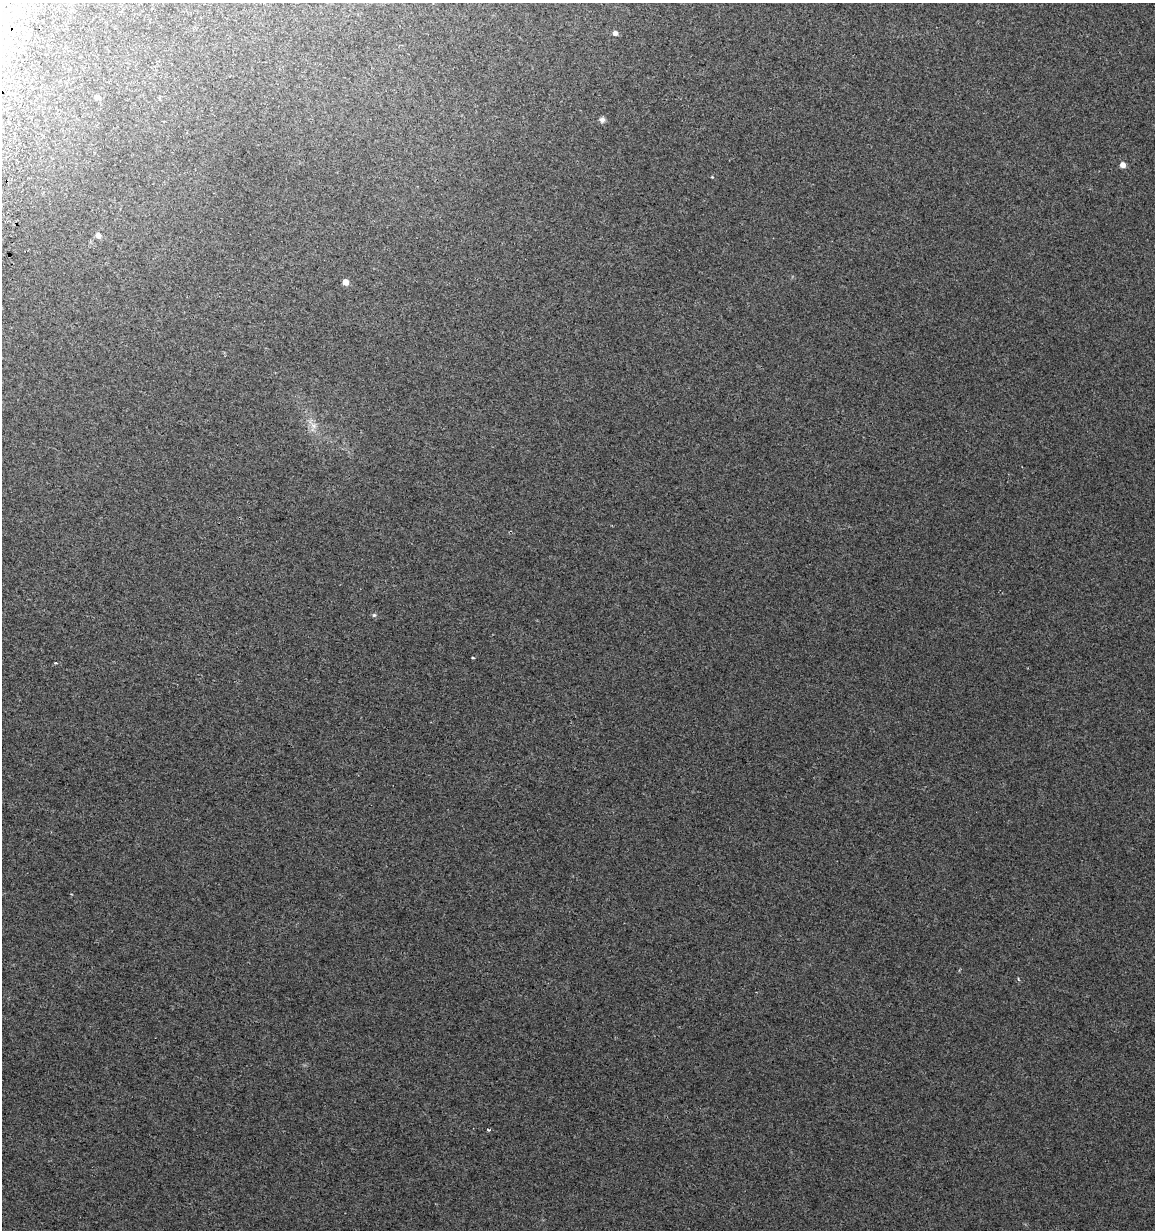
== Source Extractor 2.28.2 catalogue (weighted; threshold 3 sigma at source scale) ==
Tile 11 of 4 x 4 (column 3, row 3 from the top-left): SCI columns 2649-3801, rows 1257-2484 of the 5296 x 4961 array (HDU 1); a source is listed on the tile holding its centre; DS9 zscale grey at full resolution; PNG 1157 x 1232 px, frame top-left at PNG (2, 3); no overlay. Shown black and unused: <1% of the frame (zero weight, under 2 of 3 exposures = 3% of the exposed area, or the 3 px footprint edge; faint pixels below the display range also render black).
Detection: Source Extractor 2.28.2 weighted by HDU 2 'WHT'; one run over the whole footprint, this tile lists its part. Background 0.0201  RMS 0.0076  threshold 0.0343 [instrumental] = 3 sigma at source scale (4.5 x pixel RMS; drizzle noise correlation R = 1.50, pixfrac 1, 0.0396/0.0396 arcsec/px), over >= 5 px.
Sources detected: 12; all 12 listed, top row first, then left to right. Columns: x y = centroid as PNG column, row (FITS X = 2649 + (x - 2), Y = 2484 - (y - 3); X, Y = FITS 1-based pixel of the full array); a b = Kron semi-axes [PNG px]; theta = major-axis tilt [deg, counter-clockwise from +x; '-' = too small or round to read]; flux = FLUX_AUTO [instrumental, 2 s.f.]
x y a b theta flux
615 33 5 5 - 3.3
97 97 6 5 - 3.2
602 119 7 7 - 2.5
1123 165 6 5 - 4.3
712 177 3 3 - 0.59
98 235 5 4 - 4.8
345 282 5 4 - 7.7
313 426 11 8 -44 4.7
374 615 6 5 - 1.2
473 658 3 2 - 0.88
56 663 4 2 - 0.6
488 1130 4 3 - 1